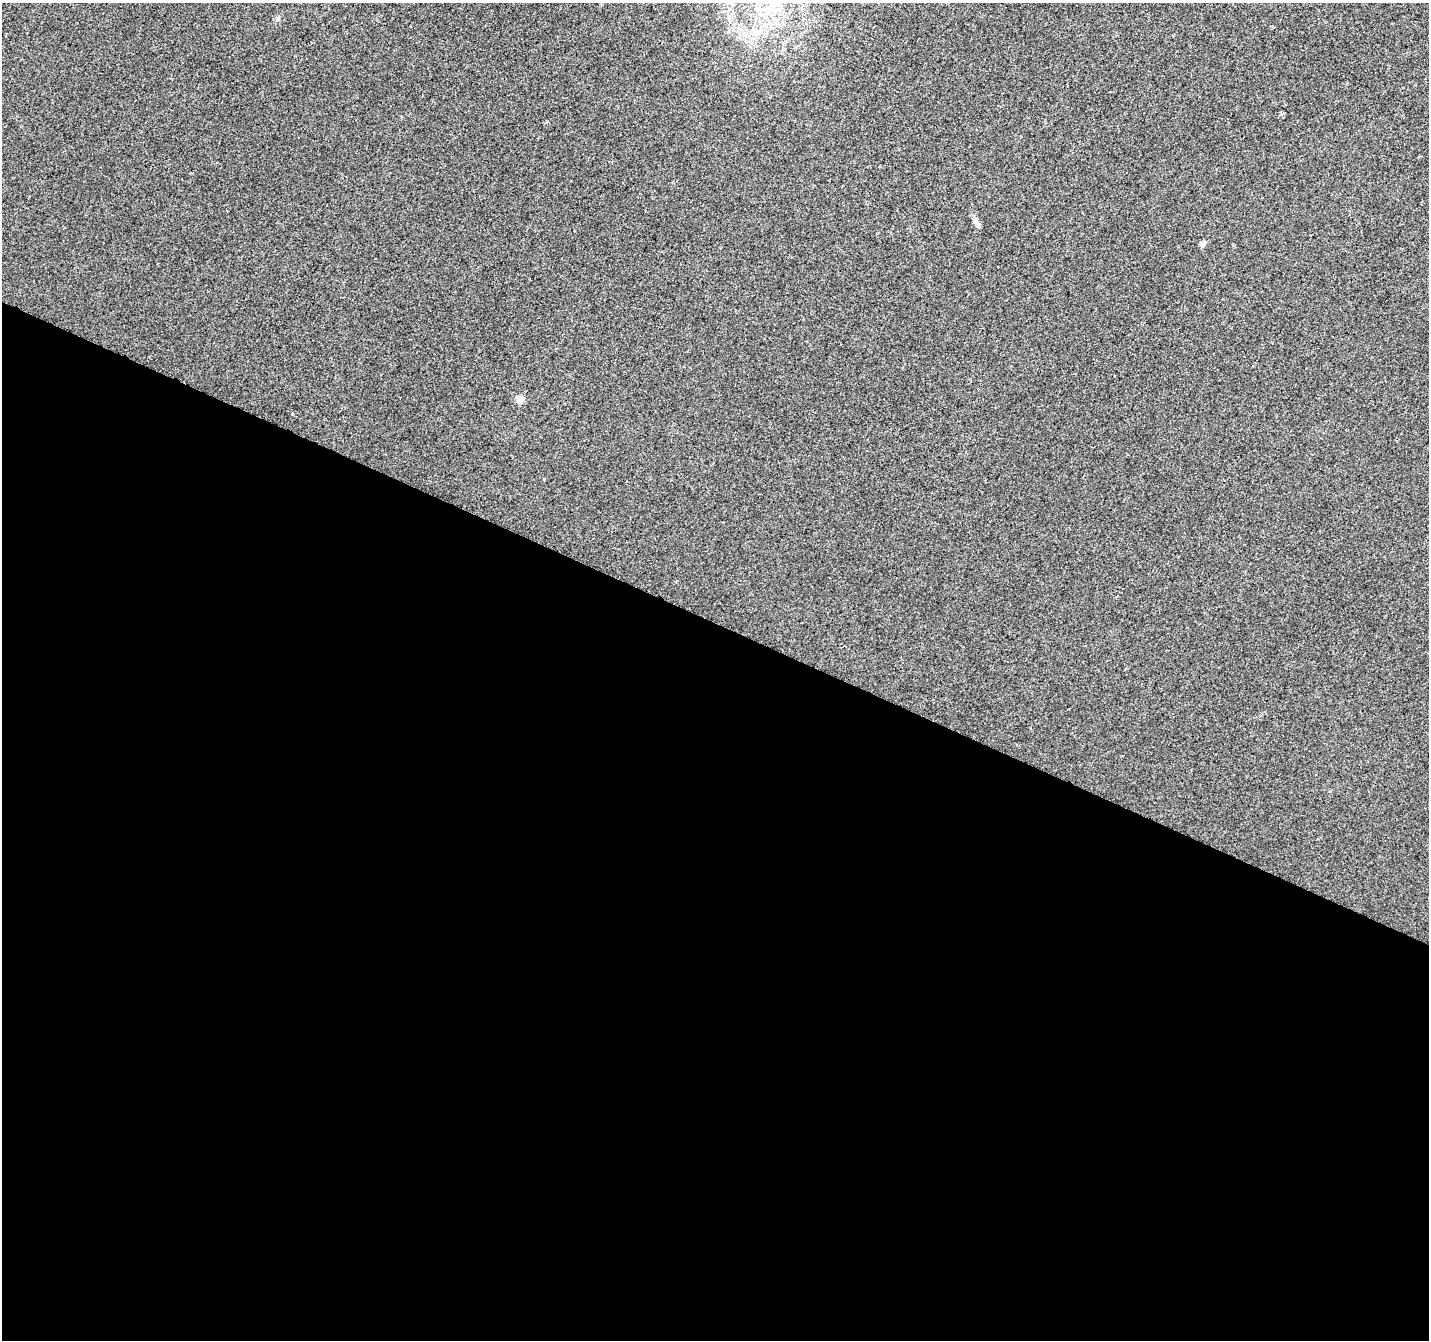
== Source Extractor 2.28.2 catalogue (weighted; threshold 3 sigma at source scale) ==
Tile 14 of 4 x 4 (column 2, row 4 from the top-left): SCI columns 1433-2859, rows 269-1606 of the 5714 x 5821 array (HDU 1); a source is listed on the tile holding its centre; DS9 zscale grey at full resolution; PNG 1431 x 1342 px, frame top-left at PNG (2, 3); no overlay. Shown black and unused: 54% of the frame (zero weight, under 2 of 3 exposures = <1% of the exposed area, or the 3 px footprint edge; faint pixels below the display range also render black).
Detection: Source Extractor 2.28.2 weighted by HDU 2 'WHT'; one run over the whole footprint, this tile lists its part. Background 0.00932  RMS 0.0047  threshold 0.0211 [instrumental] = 3 sigma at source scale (4.5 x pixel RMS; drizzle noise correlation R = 1.50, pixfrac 1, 0.0396/0.0396 arcsec/px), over >= 5 px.
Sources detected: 7; all 7 listed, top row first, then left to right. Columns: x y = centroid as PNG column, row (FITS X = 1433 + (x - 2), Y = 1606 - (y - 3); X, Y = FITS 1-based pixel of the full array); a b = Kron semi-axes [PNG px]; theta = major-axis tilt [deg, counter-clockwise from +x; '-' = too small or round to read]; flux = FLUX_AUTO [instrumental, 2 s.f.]
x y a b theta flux
769 9 17 10 25 8.1
756 32 13 6 37 3.2
1282 114 4 4 - 0.88
975 220 7 5 -89 1.1
1203 243 6 5 - 2.6
520 399 6 5 - 7.2
292 413 4 3 - 0.65